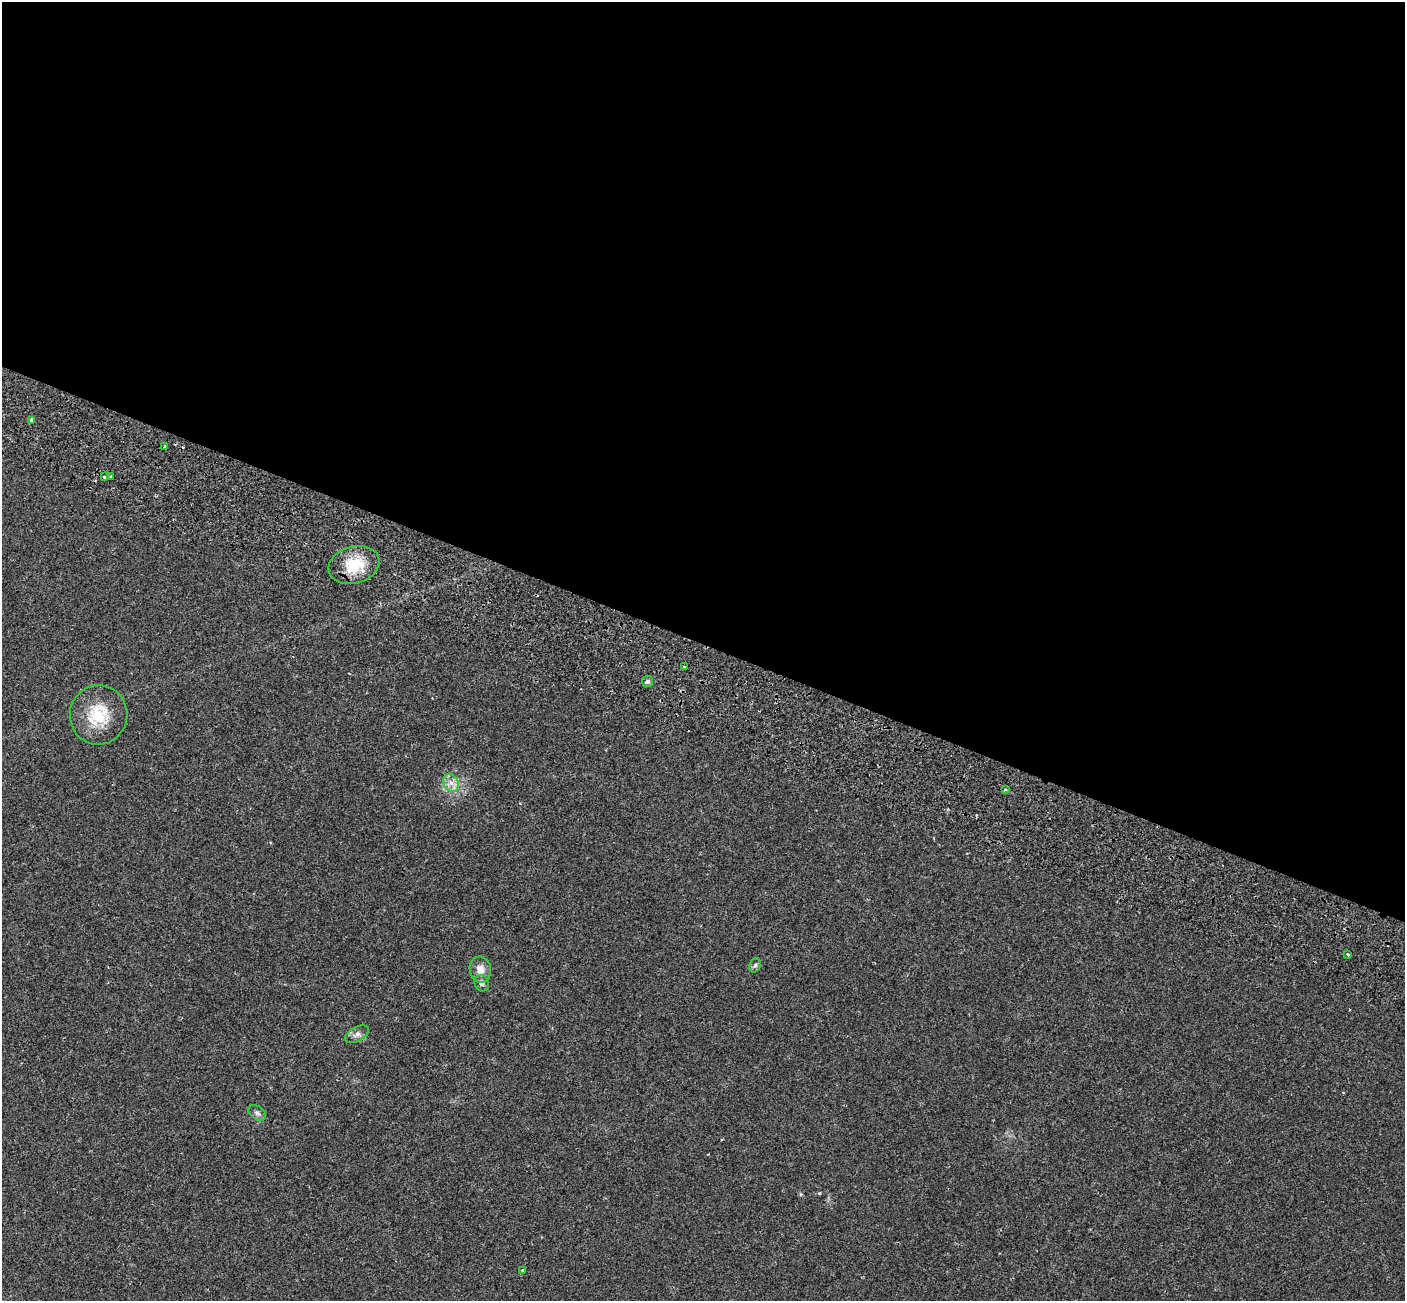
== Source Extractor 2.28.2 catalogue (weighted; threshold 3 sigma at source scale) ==
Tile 3 of 4 x 4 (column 3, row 1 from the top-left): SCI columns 3266-4668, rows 4572-5870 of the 6198 x 6388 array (HDU 1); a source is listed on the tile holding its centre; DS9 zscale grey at full resolution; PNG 1407 x 1303 px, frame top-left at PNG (2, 2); each listed source drawn as its Kron ellipse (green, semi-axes under 4 px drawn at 4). Shown black and unused: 50% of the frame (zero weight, under 2 of 3 exposures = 8% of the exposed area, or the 3 px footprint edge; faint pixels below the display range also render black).
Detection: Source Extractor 2.28.2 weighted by HDU 2 'WHT'; one run over the whole footprint, this tile lists its part. Background 0.0576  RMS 0.0048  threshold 0.0215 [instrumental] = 3 sigma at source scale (4.5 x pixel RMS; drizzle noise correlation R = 1.50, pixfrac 1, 0.0396/0.0396 arcsec/px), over >= 5 px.
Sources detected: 18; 1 cosmic-ray / hot-pixel residue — neither listed nor drawn; the other 17 listed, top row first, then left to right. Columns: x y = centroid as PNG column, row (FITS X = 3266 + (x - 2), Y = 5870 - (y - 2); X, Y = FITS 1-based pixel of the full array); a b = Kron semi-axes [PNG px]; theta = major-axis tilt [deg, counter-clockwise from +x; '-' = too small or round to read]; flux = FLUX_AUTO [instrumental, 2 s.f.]
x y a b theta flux
31 420 3 3 - 2
165 447 3 3 - 0.57
111 476 3 2 - 0.67
104 477 3 3 - 1.1
354 565 26 18 16 14
684 666 3 3 - 0.87
648 681 5 5 - 1.3
99 715 30 29 - 17
451 783 9 7 -62 2.6
1005 790 3 3 - 1.2
1347 954 3 3 - 1.1
755 965 7 5 69 0.98
480 969 13 10 -81 4
482 983 8 7 - 1.5
357 1034 13 7 29 2
257 1113 10 6 -36 1.4
523 1271 3 3 - 1.4